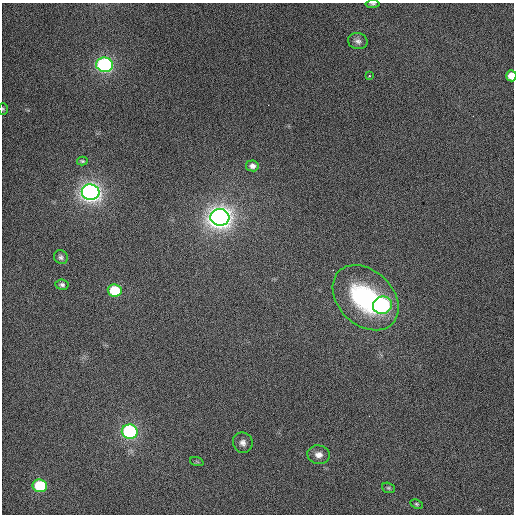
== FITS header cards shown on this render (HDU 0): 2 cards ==
NAXIS1  =                  512 / Axis length
NAXIS2  =                  512 / Axis length

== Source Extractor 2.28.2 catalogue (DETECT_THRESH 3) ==
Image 512 x 512 px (HDU 0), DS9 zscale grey, 1 PNG px = 1 image px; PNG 516 x 516 px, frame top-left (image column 1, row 512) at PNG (2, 3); each listed source drawn as its Kron ellipse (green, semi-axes under 4 px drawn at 4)
Background 449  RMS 2.2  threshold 6.74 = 3 sigma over >= 5 px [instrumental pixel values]
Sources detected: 22; all 22 listed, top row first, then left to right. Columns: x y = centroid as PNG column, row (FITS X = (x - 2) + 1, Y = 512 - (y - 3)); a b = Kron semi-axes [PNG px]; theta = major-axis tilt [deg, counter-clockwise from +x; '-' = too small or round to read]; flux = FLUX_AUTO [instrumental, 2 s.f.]
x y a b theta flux
372 4 7 4 5 250
358 41 10 8 -12 640
105 65 8 7 - 29000
369 76 3 2 - 100
511 76 5 5 - 1900
3 109 6 5 - 230
82 161 5 4 - 190
252 166 6 5 - 540
91 192 9 8 - 78000
220 217 9 8 - 110000
61 257 7 6 - 410
62 285 7 5 -7 410
115 290 7 6 - 6500
366 298 37 27 -44 22000
382 305 10 8 16 26000
130 432 8 7 - 28000
243 443 10 9 - 890
319 455 11 9 -8 1100
197 462 7 4 -19 250
40 486 7 6 - 9800
388 488 7 5 -20 280
416 504 6 4 -27 210
At the frame edge (FLAGS 8, measured only in part): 3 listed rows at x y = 372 4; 511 76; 3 109